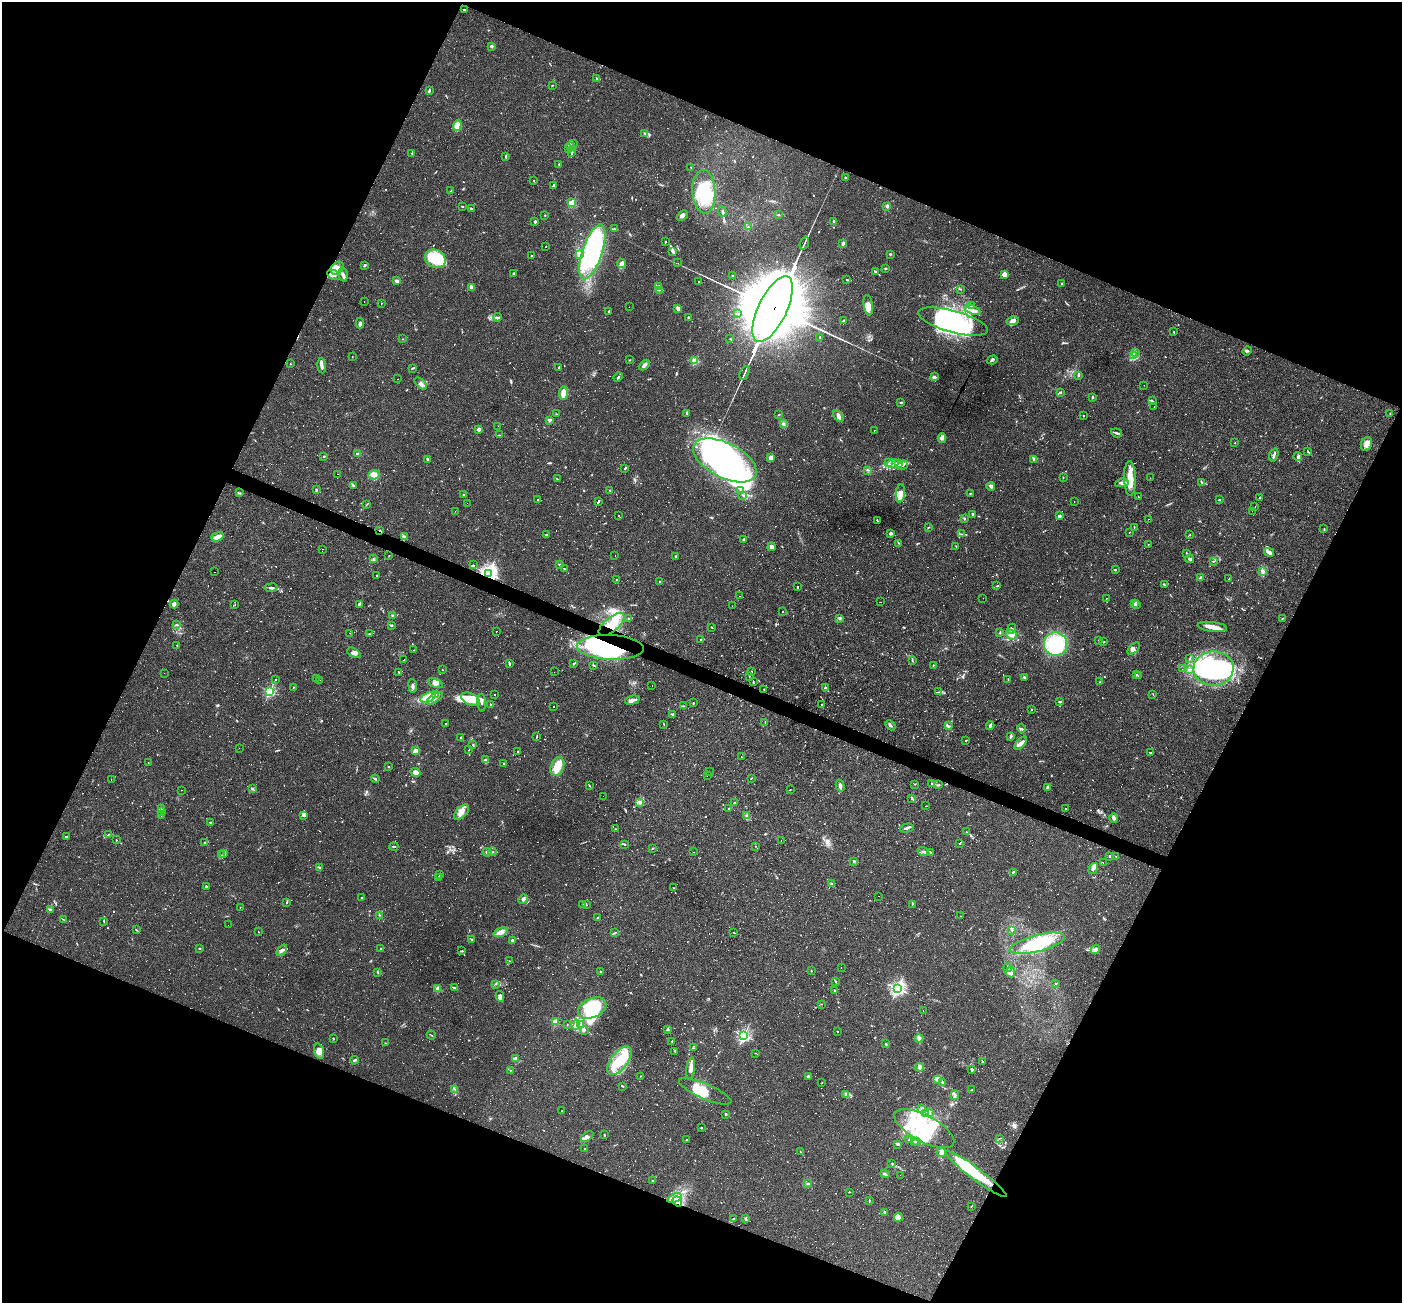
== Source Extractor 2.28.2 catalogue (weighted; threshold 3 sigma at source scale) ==
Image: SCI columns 1-5597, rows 272-5473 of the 5597 x 5610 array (HDU 1 of 3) = the unmasked area's bounding box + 8 px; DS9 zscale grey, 4 x 4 block average (1 PNG px = mean of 4 x 4 image px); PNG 1404 x 1305 px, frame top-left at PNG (2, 2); each listed source drawn as its Kron ellipse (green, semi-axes under 4 px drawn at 4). Shown black and unused: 44% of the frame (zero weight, under 2 of 3 exposures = <1% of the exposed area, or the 3 px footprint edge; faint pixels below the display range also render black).
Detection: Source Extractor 2.28.2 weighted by HDU 2 'WHT'. Background 0.0261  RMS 0.0043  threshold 0.0194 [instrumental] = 3 sigma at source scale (4.5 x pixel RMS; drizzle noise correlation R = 1.50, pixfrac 1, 0.05/0.05 arcsec/px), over >= 5 px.
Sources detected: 1472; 39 too faint to see at this stretch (4 x 4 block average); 28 inside a brighter object's white glare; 307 cosmic-ray / hot-pixel residue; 1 long thin detection or spike segment (spike, bleed or trail) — neither listed nor drawn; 31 coinciding with a brighter row at this scale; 109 inside a brighter listed object's ellipse — not listed separately; of the other 957, all 500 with FLUX_AUTO >= 1.07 (the completeness limit of this list) listed and drawn (457 fainter detections not listed), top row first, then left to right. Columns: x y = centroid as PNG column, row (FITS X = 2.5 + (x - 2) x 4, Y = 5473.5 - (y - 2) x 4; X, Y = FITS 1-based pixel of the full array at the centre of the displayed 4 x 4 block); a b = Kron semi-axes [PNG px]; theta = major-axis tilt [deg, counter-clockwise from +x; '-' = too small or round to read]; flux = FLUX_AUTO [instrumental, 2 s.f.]
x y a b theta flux
464 10 3 2 - 1.9
492 46 3 2 - 3.6
597 78 3 2 - 2.3
552 85 3 2 - 1.8
429 91 4 2 - 5.7
457 126 5 4 - 20
644 133 2 2 - 1.5
573 144 2 2 - 1.6
571 147 3 2 - 2.5
569 149 2 2 - 1.2
412 153 2 2 - 1.1
571 153 2 2 - 1.4
506 156 3 2 - 3
559 164 2 2 - 1.7
691 167 2 2 - 1.4
846 178 3 2 - 4.1
534 180 3 2 - 1.2
553 185 3 2 - 1.9
450 191 3 2 - 1.8
704 192 22 11 -87 140
572 203 2 2 - 130
887 206 3 3 - 4.6
462 207 2 2 - 1.8
471 209 2 2 - 4.3
722 211 5 2 - 3.5
545 215 2 2 - 4
779 215 2 2 - 2.3
682 216 6 4 42 9.2
535 221 2 2 - 20
834 222 3 2 - 7.8
748 227 3 2 - 3
614 229 4 3 - 3.7
665 242 2 2 - 1.9
804 243 7 2 68 4.1
843 243 4 3 - 4.4
546 247 2 2 - 1.7
672 251 4 3 - 5.5
592 252 28 10 72 370
890 254 2 2 - 2.7
532 255 2 2 - 1.6
579 255 2 2 - 2.3
435 259 11 9 -31 100
621 263 5 4 - 7.4
678 263 2 2 - 1.1
365 265 3 2 - 2.9
337 268 7 5 45 16
885 268 2 2 - 5.2
875 272 3 2 - 1.1
513 273 3 2 - 1.7
1004 274 3 3 - 17
333 275 7 4 -26 14
343 275 7 2 -77 8.5
733 275 2 2 - 1.7
847 280 2 2 - 2.1
397 281 2 2 - 42
698 282 2 2 - 13
1062 284 2 2 - 1.2
471 287 3 2 - 20
659 287 3 2 - 3.8
960 289 2 2 - 1.4
659 290 3 2 - 2.4
364 301 2 2 - 1.3
381 303 2 2 - 2.3
868 305 10 4 -82 25
971 306 3 2 - 1.2
629 307 2 2 - 1.2
678 308 3 3 - 9.6
773 309 36 14 65 40000
973 310 8 3 -20 11
608 311 3 2 - 2.1
738 314 2 2 - 1.3
498 317 4 2 - 3.4
688 318 3 2 - 3.1
844 320 4 2 - 2.5
1013 321 6 4 13 12
953 322 36 11 -15 240
360 323 5 2 - 4.3
1173 332 2 2 - 1.1
820 337 2 2 - 1.7
403 339 2 2 - 1.6
730 339 2 2 - 1.5
1247 351 5 2 - 3.4
1135 352 3 2 - 2.3
1133 355 2 2 - 33
352 357 2 2 - 1.2
630 360 2 2 - 1.5
992 360 5 2 - 3.7
695 361 2 2 - 110
290 364 2 2 - 1.5
644 365 6 3 43 11
322 366 7 2 -84 11
559 367 3 2 - 3.2
412 368 3 2 - 2.9
744 373 7 2 64 4.4
1078 375 3 2 - 9.1
618 377 5 2 - 4
934 377 3 3 - 6.1
398 379 2 2 - 1.3
421 384 7 3 -43 7.8
1144 385 2 2 - 1.4
1060 392 3 2 - 2.4
563 393 7 4 87 21
1092 397 3 2 - 2.8
1152 401 3 2 - 2.7
901 402 4 2 - 2.4
1154 407 2 2 - 1.1
687 413 3 2 - 3.8
1390 413 2 2 - 1.4
556 414 2 2 - 1.1
778 415 2 2 - 1.6
838 416 6 3 -42 8.3
1084 416 2 2 - 1.2
549 420 2 2 - 36
784 424 3 2 - 3.3
498 426 2 2 - 2.9
479 429 2 2 - 38
874 431 2 2 - 3.3
1116 433 6 2 -20 4.8
499 435 3 2 - 1.9
942 438 5 3 - 5.9
1235 443 2 2 - 1.3
1366 444 7 5 67 18
1308 451 4 2 - 2
358 454 2 2 - 18
1274 455 7 2 72 6.9
324 456 3 2 - 2
1298 456 4 3 - 4.7
771 458 4 2 - 17
428 459 4 2 - 2.4
1034 459 4 3 - 4.6
725 460 34 17 -27 570
888 462 3 3 - 3.9
893 463 6 3 15 7.5
898 463 3 2 - 4.7
903 465 6 3 34 6
625 468 3 2 - 120
868 470 3 2 - 2.7
337 474 2 2 - 2
374 475 6 4 17 16
1063 477 2 2 - 1.4
1130 478 17 6 -88 36
1150 478 2 2 - 1.4
557 479 3 2 - 1.5
1201 482 3 2 - 1.9
1122 483 7 3 9 7.3
353 486 3 2 - 3
991 486 4 3 - 6.3
316 490 3 2 - 3.6
610 490 2 2 - 1.3
741 491 2 2 - 1.9
239 493 3 2 - 2.3
900 493 9 4 83 15
970 493 2 2 - 2.3
463 494 2 2 - 7.7
743 495 2 2 - 2.5
1138 496 2 2 - 1.1
1260 498 2 2 - 110
537 500 2 2 - 32
1219 500 3 2 - 1.9
598 502 3 2 - 160
1074 502 2 2 - 1.4
467 503 2 2 - 2
366 505 2 2 - 1.2
1255 506 2 2 - 5.8
455 511 2 2 - 4.6
1252 511 2 2 - 1.1
973 514 3 2 - 4
619 516 2 2 - 1.3
1059 516 3 3 - 5.5
964 518 2 2 - 2.2
1148 519 2 2 - 2.9
877 521 3 2 - 1.6
1134 527 3 2 - 1.6
928 528 3 2 - 1.5
1324 529 2 2 - 1.8
380 530 2 2 - 1.6
1130 532 2 2 - 1.3
891 533 3 2 - 7.4
962 534 2 2 - 2
546 535 2 2 - 4.9
1190 535 3 2 - 2.2
404 536 3 2 - 2.5
217 537 6 3 18 16
744 539 3 2 - 2.8
898 543 3 2 - 1.9
1148 545 2 2 - 1.2
956 546 2 2 - 1.2
772 547 4 3 - 13
323 549 2 2 - 2.3
1269 552 5 3 - 11
1187 553 2 2 - 1.9
389 556 2 2 - 1.2
615 556 2 2 - 1.4
676 557 2 2 - 5.1
373 559 2 2 - 1.4
1190 559 4 3 - 4.2
1214 561 4 2 - 1.5
473 565 2 2 - 1.8
560 565 2 2 - 1.8
564 569 2 2 - 3.2
1115 570 2 2 - 9.8
1262 571 3 3 - 5.9
214 572 2 2 - 1.1
488 574 3 3 - 770
376 576 2 2 - 1.1
1200 577 2 2 - 1.4
616 579 2 2 - 1.2
1229 579 2 2 - 54
660 581 2 2 - 1.3
1165 585 3 2 - 2.3
997 586 3 2 - 2.5
271 587 6 2 10 4.9
798 587 2 2 - 160
739 596 2 2 - 3.2
983 598 2 2 - 1.5
1106 598 2 2 - 1.4
881 602 2 2 - 1.6
174 604 4 3 - 6.5
235 604 2 2 - 1.1
359 604 3 2 - 87
1134 604 2 2 - 2.3
1136 605 3 2 - 2.7
732 606 2 2 - 1.7
782 611 2 2 - 4.4
392 615 3 2 - 1.9
840 618 2 2 - 6.2
1283 618 3 2 - 1.2
629 619 2 2 - 2
612 624 15 7 39 56
177 625 2 2 - 1.1
392 625 2 2 - 2
712 627 4 2 - 1.1
1212 627 15 5 -6 23
1012 629 5 2 - 3.6
496 631 2 2 - 2.1
350 633 2 2 - 3
999 633 2 2 - 1.4
369 634 3 2 - 1.1
1011 635 5 4 - 12
701 640 3 2 - 2.6
1099 640 3 2 - 1.8
1104 642 3 2 - 1.8
1055 644 12 11 - 190
177 645 2 2 - 5.2
610 647 33 12 -2 280
1134 649 7 3 46 7
413 650 2 2 - 1.5
354 653 7 4 -26 10
1190 658 2 2 - 1.6
404 660 2 2 - 8.2
912 661 3 2 - 1.3
509 663 4 2 - 2.9
574 663 3 2 - 1.7
593 665 3 2 - 1.8
933 665 2 2 - 1.3
1182 669 2 2 - 1.7
1189 669 2 2 - 1.6
1214 669 20 17 -1 220
442 670 2 2 - 1.4
752 671 2 2 - 1.1
399 672 3 2 - 1.5
554 672 2 2 - 5.2
164 673 2 2 - 3.9
1136 675 3 2 - 2.8
749 676 2 2 - 4.5
1139 676 3 2 - 2.1
1024 677 3 2 - 3.2
316 678 2 2 - 1.5
1008 679 2 2 - 1.3
275 680 2 2 - 18
319 680 2 2 - 2.5
753 682 2 2 - 1.4
1100 682 2 2 - 1.5
435 683 8 4 -23 10
652 685 2 2 - 2.5
413 686 7 3 -83 6.1
293 687 3 2 - 1.2
825 688 3 2 - 2.3
764 689 2 2 - 1.1
270 691 2 2 - 310
938 692 3 2 - 1.8
435 694 3 3 - 6.1
1153 694 2 2 - 1.1
495 695 2 2 - 12
428 697 8 4 22 27
435 698 9 2 34 10
470 699 10 6 -25 45
632 700 7 3 14 11
1060 702 3 2 - 2.9
482 703 9 2 -87 7
693 703 2 2 - 6.9
822 704 2 2 - 1.4
491 705 3 2 - 1.2
554 706 2 2 - 1.1
683 706 3 2 - 1.8
1032 710 2 2 - 1.6
673 714 3 2 - 3.4
765 722 2 2 - 1.6
445 723 2 2 - 2
664 724 3 2 - 1.4
890 725 6 2 -46 4.9
948 726 2 2 - 2.5
990 726 4 2 - 6.5
1021 728 4 2 - 3.7
1011 736 4 2 - 4.7
461 737 3 2 - 1.3
537 737 4 2 - 1.7
966 741 2 2 - 1.4
1021 743 8 4 49 10
473 744 2 2 - 2.2
239 748 2 2 - 3.7
469 750 3 2 - 1.2
416 751 3 3 - 9.5
517 752 2 2 - 46
1151 753 3 2 - 2.7
741 756 2 2 - 1.4
486 760 4 3 - 4.5
148 763 2 2 - 1.9
503 764 2 2 - 1.1
557 766 10 6 70 42
388 767 2 2 - 1.8
709 771 2 2 - 1.8
415 772 5 3 - 15
707 776 2 2 - 3.1
751 778 2 2 - 1.7
111 779 2 2 - 2
375 779 4 2 - 3.4
932 783 2 2 - 2.8
915 784 2 2 - 1.7
840 785 6 3 -75 8.8
939 785 3 2 - 1.7
589 786 3 2 - 2
1047 787 4 2 - 3.4
252 789 3 2 - 2.7
181 790 2 2 - 1.2
790 790 2 2 - 2.7
603 796 2 2 - 3
912 799 3 2 - 1.3
734 802 3 2 - 1.4
640 803 4 2 - 2.9
925 806 2 2 - 2.9
162 808 2 2 - 1.3
1065 808 2 2 - 1.6
728 809 2 2 - 2.4
161 811 3 2 - 2.6
461 812 9 5 47 16
162 815 2 2 - 6.2
303 815 4 3 - 4.2
746 815 2 2 - 5.6
1114 818 4 3 - 6.9
210 822 4 2 - 2.4
907 828 7 2 15 6.5
615 829 2 2 - 1.6
966 832 2 2 - 1.5
108 835 3 2 - 1.7
66 837 3 2 - 3
116 840 2 2 - 3.1
781 841 2 2 - 3.6
205 843 3 2 - 2.5
960 843 2 2 - 68
624 844 3 2 - 2.2
394 846 4 2 - 2.5
755 846 2 2 - 1.2
652 849 2 2 - 1.2
923 851 6 2 -18 3.9
487 852 4 3 - 4.9
492 852 4 2 - 2.8
693 852 2 2 - 6.6
224 853 3 2 - 2.2
931 853 3 2 - 2.3
222 855 2 2 - 1.5
1110 856 3 2 - 2.9
1116 856 2 2 - 1.4
854 861 2 2 - 18
1103 862 2 2 - 1.5
319 867 3 2 - 3.1
1093 868 6 3 57 11
1013 872 3 2 - 3.1
439 874 2 2 - 1.6
439 877 2 2 - 2.7
832 884 3 2 - 2
206 886 2 2 - 5.5
673 888 2 2 - 2.2
878 896 2 2 - 7.4
361 898 2 2 - 7.2
523 899 5 4 - 5.9
287 902 2 2 - 2.2
583 904 2 2 - 30
913 904 2 2 - 1.2
586 905 3 2 - 1.7
240 907 2 2 - 1.2
50 909 4 2 - 2.3
379 915 2 2 - 1.2
961 916 2 2 - 1.3
597 917 2 2 - 1.1
63 919 3 2 - 1.5
104 921 3 2 - 2.3
228 925 2 2 - 1.2
136 930 4 2 - 2.2
1012 930 2 2 - 1.1
258 932 3 2 - 1.3
500 932 7 4 21 15
614 933 2 2 - 1.4
734 933 2 2 - 1.9
472 939 2 2 - 1.5
513 940 3 2 - 5.8
1037 943 28 8 14 150
199 948 3 2 - 2.1
381 948 2 2 - 2
1095 949 5 2 - 4
282 950 7 3 53 6.4
462 951 3 2 - 2
510 961 3 2 - 1.5
841 967 2 2 - 1.6
1008 967 4 2 - 3.2
811 971 2 2 - 1.4
601 972 3 2 - 2.9
1010 972 5 4 - 8.9
378 973 3 2 - 1.9
836 981 3 2 - 1.7
1056 983 3 2 - 1.5
496 984 2 2 - 1.2
438 988 2 2 - 74
454 988 2 2 - 1.4
897 988 3 2 - 580
835 991 4 2 - 2.7
500 996 5 3 - 9.8
821 1004 2 2 - 1.1
592 1008 15 9 25 150
923 1010 2 2 - 9.3
555 1022 2 2 - 93
567 1025 2 2 - 1.3
576 1025 5 3 - 6.8
581 1025 4 2 - 3.6
668 1029 2 2 - 3.7
584 1030 3 2 - 2.7
837 1032 2 2 - 4.4
431 1035 4 2 - 1.7
744 1036 2 2 - 490
333 1038 2 2 - 2.1
919 1038 4 3 - 5.2
672 1041 3 2 - 1.4
385 1043 2 2 - 1.1
886 1044 2 2 - 1.6
693 1048 3 2 - 1.8
319 1051 8 4 -75 16
675 1051 2 2 - 1.1
755 1053 2 2 - 1.1
516 1059 4 3 - 6
354 1060 4 2 - 5.6
620 1061 17 8 52 110
982 1062 3 2 - 2.1
920 1067 4 4 - 5.5
691 1069 11 3 82 16
971 1069 4 2 - 3.3
510 1070 2 2 - 1.5
640 1076 2 2 - 1.3
808 1077 2 2 - 39
938 1080 3 3 - 9.2
822 1082 2 2 - 1.1
943 1082 3 2 - 4.8
623 1086 3 2 - 1.6
455 1089 4 2 - 2.9
972 1090 4 2 - 2.6
705 1091 28 7 -23 42
846 1095 2 2 - 1.7
955 1095 5 2 - 4.7
922 1108 3 2 - 2.7
561 1111 2 2 - 3
930 1112 2 2 - 2.2
925 1113 3 2 - 3.8
726 1114 2 2 - 4.2
701 1128 2 2 - 2.1
924 1129 33 13 -28 150
604 1135 3 2 - 1.9
587 1136 7 3 34 7.9
999 1138 3 2 - 1.7
686 1140 2 2 - 1.3
909 1140 3 2 - 2.6
917 1141 2 2 - 1.4
915 1142 2 2 - 1.6
898 1144 3 2 - 2.6
585 1149 2 2 - 2.6
800 1152 2 2 - 1.4
941 1152 5 3 - 6.6
892 1164 2 2 - 1.3
885 1174 4 2 - 3.9
976 1174 37 6 -37 160
900 1175 2 2 - 1.3
652 1181 3 2 - 1.5
808 1183 4 2 - 2.3
849 1192 2 2 - 1.7
675 1198 7 3 20 13
677 1201 5 4 - 12
869 1201 2 2 - 1.3
971 1206 2 2 - 1.2
885 1212 3 2 - 3.3
898 1217 4 3 - 7.4
746 1218 2 2 - 1.9
734 1219 3 2 - 2.8
Overlapping masked pixels (flux is a lower limit): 6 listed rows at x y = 773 309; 380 530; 488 574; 612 624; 610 647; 677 1201
Diffuse or blended objects may show on this block-average render without a row.